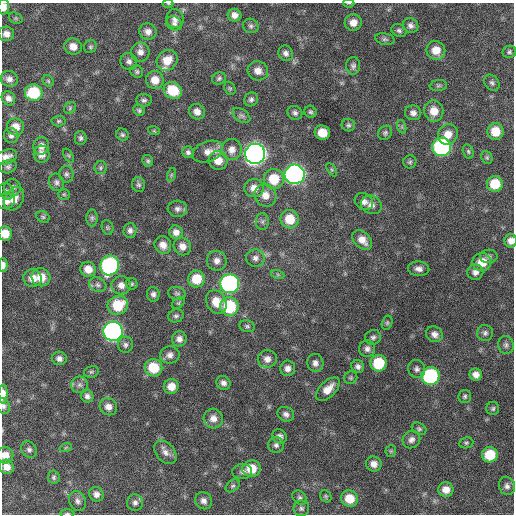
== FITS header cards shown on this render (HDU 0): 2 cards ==
NAXIS1  =                  512 / Axis length
NAXIS2  =                  512 / Axis length

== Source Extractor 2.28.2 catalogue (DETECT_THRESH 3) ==
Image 512 x 512 px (HDU 0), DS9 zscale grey, 1 PNG px = 1 image px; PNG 516 x 516 px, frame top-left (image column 1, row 512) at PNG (2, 3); each listed source drawn as its Kron ellipse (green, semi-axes under 4 px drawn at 4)
Background 356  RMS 20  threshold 59.8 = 3 sigma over >= 5 px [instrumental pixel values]
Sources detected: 190; all 190 listed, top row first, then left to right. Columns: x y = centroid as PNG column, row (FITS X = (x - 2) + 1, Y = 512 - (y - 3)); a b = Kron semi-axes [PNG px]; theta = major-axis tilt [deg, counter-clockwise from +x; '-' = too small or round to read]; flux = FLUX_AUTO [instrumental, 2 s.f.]
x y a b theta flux
168 3 5 3 - 1300
349 3 5 2 - 1100
4 7 7 5 86 11000
234 15 7 6 - 7400
16 18 7 5 -21 2300
175 19 9 8 - 6700
174 23 8 6 -31 4400
353 23 8 8 - 12000
411 25 8 7 - 5000
251 26 8 7 - 3400
399 31 8 6 -24 3400
148 32 8 8 - 7800
6 34 8 7 - 8200
385 39 10 5 -10 3100
73 46 9 8 - 12000
90 47 7 6 - 2600
436 50 9 9 - 18000
140 52 9 9 - 7600
509 52 7 6 - 3000
286 53 8 7 - 5700
167 60 11 9 45 23000
129 61 9 8 - 5300
353 66 9 7 89 4000
137 71 6 6 - 2700
258 71 10 9 - 11000
219 78 7 6 - 2900
9 79 9 7 -25 7300
155 80 9 9 - 16000
48 81 6 5 - 2100
492 83 9 6 -53 3500
438 86 9 5 6 2900
230 88 7 5 -67 2200
173 90 9 8 - 39000
34 93 9 8 - 64000
8 98 7 6 - 6700
251 99 7 6 - 3900
144 100 8 6 -2 3600
70 108 6 5 - 2300
139 110 6 5 - 2700
434 111 10 9 - 17000
197 112 8 7 - 8400
310 112 6 5 - 2700
295 113 8 6 -32 3900
413 113 8 7 - 6200
242 116 10 6 -35 3900
59 121 7 5 2 2500
348 125 6 6 - 3000
16 127 8 8 - 14000
402 127 7 4 -72 2500
154 131 6 3 -18 1500
495 131 8 8 - 24000
322 133 7 7 - 22000
385 133 7 6 - 3200
448 134 10 9 - 15000
122 135 6 6 - 2700
11 136 7 7 - 4600
80 138 7 6 - 3400
41 146 9 7 77 7900
442 147 9 9 - 240000
232 150 10 10 - 10000
208 151 16 10 20 12000
468 151 7 5 -74 2700
188 152 6 5 - 3300
42 154 8 8 - 10000
255 154 10 10 - 900000
68 155 7 4 -58 2000
6 157 11 7 20 9200
487 157 7 5 -70 2700
218 160 9 9 - 17000
148 161 6 5 - 2400
410 162 6 6 - 2600
8 167 9 6 19 3900
101 168 6 6 - 2600
332 170 7 4 -58 2000
66 174 8 7 - 3900
295 174 10 9 - 510000
171 175 7 4 72 2100
274 179 10 10 - 36000
56 182 8 7 - 4400
495 184 8 8 - 32000
138 185 7 6 - 3100
13 187 8 8 - 4800
254 188 10 9 - 12000
7 191 8 7 - 3800
64 194 5 5 - 2300
265 195 11 10 - 14000
14 199 12 9 60 14000
6 201 9 8 - 9700
364 202 10 8 -35 7200
371 205 11 9 -25 8100
177 209 10 8 -4 5300
43 217 7 5 -27 2400
92 218 8 6 -90 3200
290 219 9 9 - 30000
262 222 8 6 -90 3700
107 228 7 5 -72 2300
130 230 7 6 - 4800
176 232 7 6 - 7600
5 234 7 6 - 17000
362 240 11 8 -45 13000
511 241 6 6 - 8700
163 245 9 8 - 11000
182 246 9 8 - 10000
489 256 9 7 2 4000
255 258 9 8 - 6400
217 261 10 10 - 8300
482 262 9 9 - 23000
3 265 7 4 90 6100
110 265 10 9 - 240000
88 269 8 7 - 15000
419 269 10 7 -4 7300
475 272 8 8 - 7100
278 275 7 4 -19 2300
41 277 9 9 - 20000
33 278 9 9 - 13000
196 279 8 8 - 31000
132 284 6 5 - 2300
230 284 9 9 - 330000
98 285 9 7 -26 4900
121 285 9 9 - 9900
177 293 9 6 -12 3300
153 294 7 6 - 4800
216 302 12 9 -63 21000
178 303 7 5 36 2000
118 305 10 9 - 44000
229 307 9 9 - 76000
176 316 8 6 21 3500
387 323 7 5 75 2200
247 326 7 6 - 2900
113 331 9 9 - 440000
485 333 8 8 - 4100
434 334 9 7 -33 7300
373 337 8 7 - 4000
179 339 7 7 - 7000
125 345 8 7 - 4300
506 345 9 7 -80 4200
367 349 8 8 - 5600
170 355 10 8 7 7200
59 358 7 7 - 6300
267 359 9 9 - 8800
315 363 9 8 - 6900
378 363 8 8 - 52000
358 367 7 6 - 4700
153 368 9 8 - 41000
288 368 8 7 - 7600
417 369 9 8 - 5000
91 372 7 5 14 2600
476 374 6 6 - 8400
430 376 9 9 - 150000
351 378 7 6 - 2600
223 383 7 6 - 5700
79 385 8 8 - 5100
171 386 7 7 - 15000
328 389 15 8 45 15000
3 394 9 4 90 13000
87 396 6 6 - 4700
465 396 6 6 - 2900
3 406 8 6 -68 3800
108 407 9 8 - 9100
493 409 6 6 - 2800
286 414 8 7 - 5400
213 418 10 9 - 11000
419 429 8 5 -28 2900
280 436 7 7 - 5000
411 440 9 8 - 6200
466 443 7 5 8 2500
276 445 8 8 - 4400
66 447 6 4 20 1900
29 450 8 7 - 4300
391 451 5 5 - 2000
165 452 13 9 -50 8500
5 455 8 8 - 13000
490 455 8 7 - 39000
374 464 8 7 - 9000
7 467 7 7 - 10000
251 469 9 8 - 27000
242 471 10 7 5 4700
54 477 6 6 - 2700
233 486 8 5 38 2700
507 486 9 8 - 5300
446 490 7 7 - 12000
96 494 7 7 - 6300
326 496 6 5 - 2100
300 498 8 6 -43 3300
350 499 8 8 - 25000
78 501 10 8 -65 5500
204 501 9 8 - 6700
135 503 8 8 - 4800
301 508 8 8 - 3800
67 514 7 3 0 1900
At the frame edge (FLAGS 8, measured only in part): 11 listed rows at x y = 168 3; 349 3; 4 7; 6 157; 5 234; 511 241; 3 265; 3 394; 3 406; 5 455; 67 514